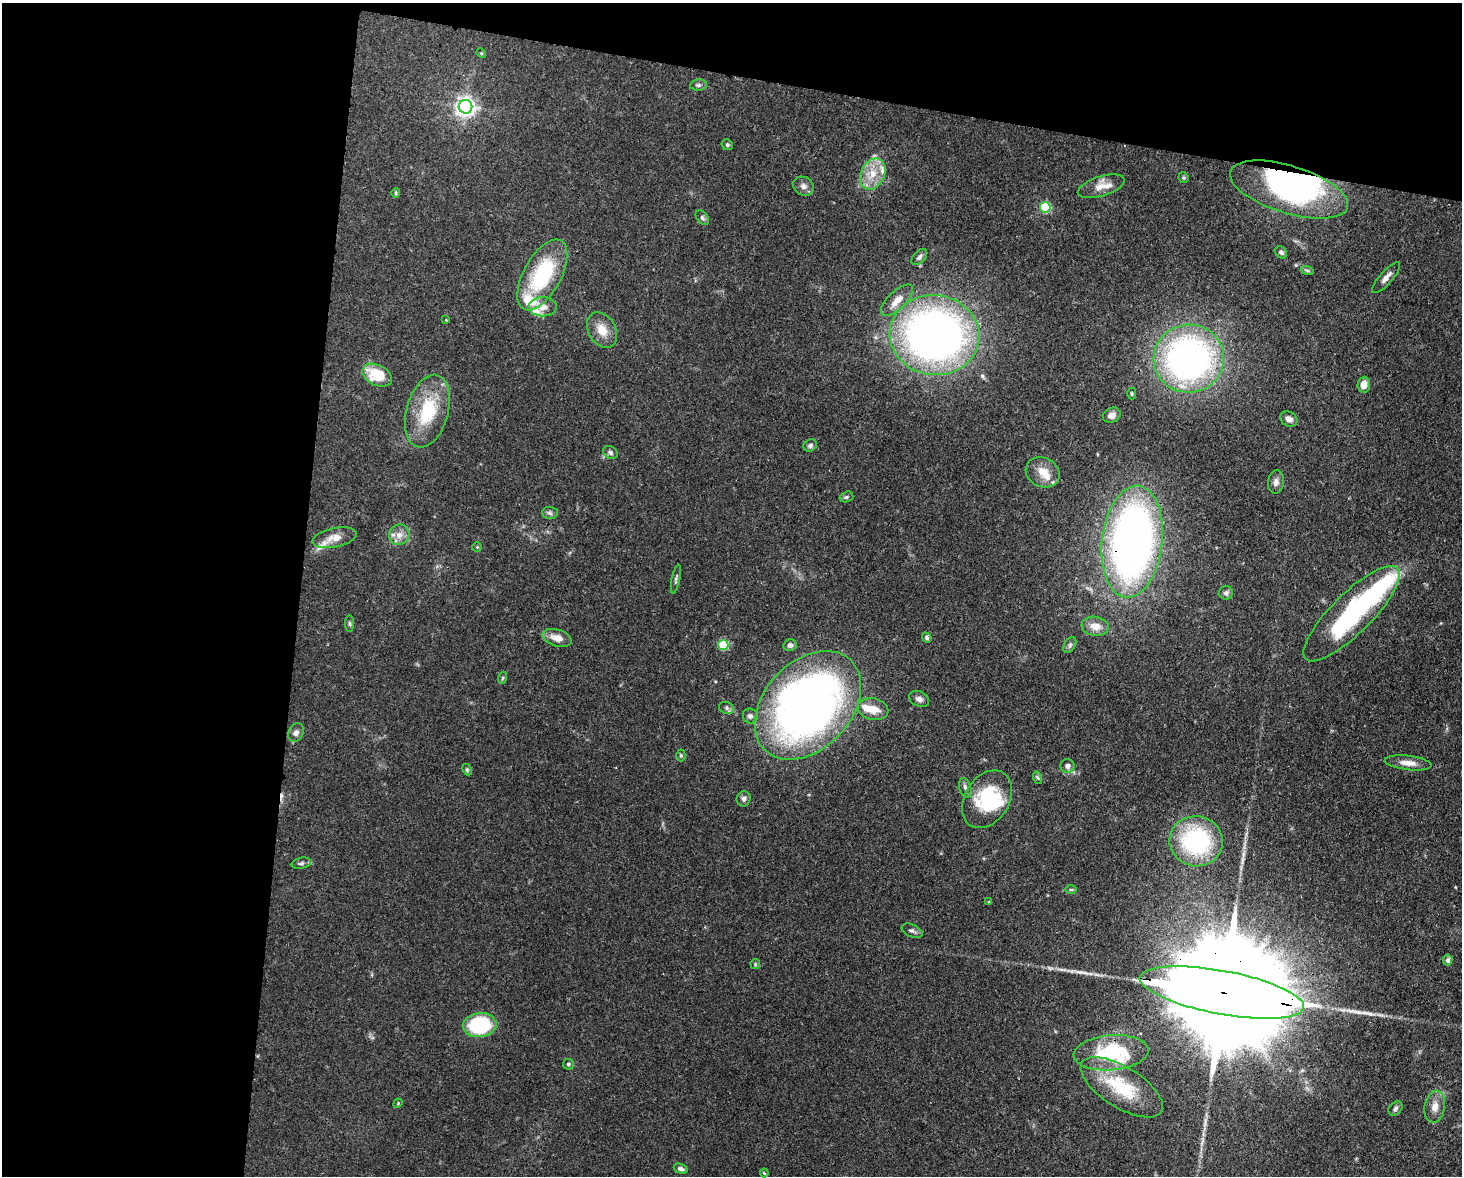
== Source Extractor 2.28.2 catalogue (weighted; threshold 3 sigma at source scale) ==
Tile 1 of 3 x 4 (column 1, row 1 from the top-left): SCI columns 301-1760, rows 3595-4768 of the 4864 x 4844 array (HDU 1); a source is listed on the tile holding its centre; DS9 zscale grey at full resolution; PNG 1464 x 1178 px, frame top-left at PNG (2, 3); each listed source drawn as its Kron ellipse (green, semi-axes under 4 px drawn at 4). Shown black and unused: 27% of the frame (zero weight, under 3 of 4 exposures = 9% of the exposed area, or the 3 px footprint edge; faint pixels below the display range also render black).
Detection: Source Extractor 2.28.2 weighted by HDU 2 'WHT'; one run over the whole footprint, this tile lists its part. Background 0.12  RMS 0.005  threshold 0.0225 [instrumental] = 3 sigma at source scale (4.5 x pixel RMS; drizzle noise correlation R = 1.50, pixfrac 1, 0.05/0.05 arcsec/px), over >= 5 px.
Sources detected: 95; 2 inside a brighter object's white glare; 1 cosmic-ray / hot-pixel residue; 1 long thin detection or spike segment (spike, bleed or trail) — neither listed nor drawn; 10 inside a brighter listed object's ellipse — not listed separately; the other 81 listed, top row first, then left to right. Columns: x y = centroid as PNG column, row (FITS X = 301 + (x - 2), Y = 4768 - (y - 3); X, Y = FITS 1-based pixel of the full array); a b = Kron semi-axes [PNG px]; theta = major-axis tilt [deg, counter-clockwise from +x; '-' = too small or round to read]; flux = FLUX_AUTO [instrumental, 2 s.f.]
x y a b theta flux
481 53 5 4 - 0.5
698 85 8 5 8 1.3
465 107 7 7 - 270
727 145 6 5 - 0.86
873 174 16 11 64 9.1
1183 178 5 5 - 0.7
803 186 11 9 -32 2.4
1101 186 24 10 17 6.3
1289 189 61 24 -17 100
396 193 4 4 - 0.66
1045 207 5 5 - 40
702 218 8 5 -51 1.1
1281 252 7 5 -43 1.4
919 257 9 5 46 1.6
1307 270 6 4 -19 0.77
542 275 39 18 61 42
1386 278 20 6 49 3.2
897 300 20 9 44 6.1
543 307 14 9 0 5.2
446 320 3 3 - 0.36
602 330 19 13 -59 7.9
934 335 45 40 -9 320
1189 358 35 34 - 210
377 375 15 10 -26 18
1364 385 8 6 86 4.3
1132 393 6 4 -90 0.68
427 411 37 21 74 28
1112 415 9 7 28 2.9
1289 419 9 7 -31 2.7
810 445 7 6 - 1.3
610 452 8 6 -34 1.3
1043 472 17 14 -26 7.7
1276 482 12 8 83 2.3
846 497 7 5 16 0.97
550 513 8 6 -2 1.2
399 535 10 9 - 3.8
335 538 22 9 11 5.9
1132 541 56 30 83 330
477 547 5 4 - 0.53
676 579 14 4 78 1.2
1226 593 7 6 - 1.4
1352 614 65 20 45 78
350 624 8 4 -89 0.85
1095 626 13 9 -9 5.7
557 638 15 8 -17 5.1
927 638 5 4 - 0.97
723 645 5 5 - 31
790 645 7 6 - 1.7
1070 645 9 5 60 1.3
502 678 6 4 70 0.66
919 699 11 7 -26 2.2
808 705 62 43 47 350
726 708 7 6 - 1.2
873 709 15 10 -13 7
750 716 7 7 - 1.6
296 733 9 7 64 2
681 755 6 4 -87 0.78
1408 763 23 7 -7 4.7
1067 766 7 7 - 2.5
467 769 6 4 -64 0.77
1038 778 6 4 -70 0.8
965 788 10 6 -74 1.8
744 799 7 7 - 1.7
987 799 31 22 57 32
1196 841 26 25 - 64
301 863 10 5 12 1.4
1071 890 6 4 1 0.72
989 902 4 4 - 0.52
912 931 11 6 -25 1.6
1448 960 5 4 - 1.7
755 964 5 4 - 0.6
1222 992 83 22 -10 31000
480 1025 16 12 5 41
1111 1053 37 17 4 33
568 1064 5 5 - 0.92
1122 1087 47 20 -32 30
398 1103 5 4 - 0.48
1435 1107 16 10 80 4.9
1395 1109 8 6 46 1.4
681 1169 7 5 -19 1.8
764 1173 4 3 - 0.68
Overlapping masked pixels (flux is a lower limit): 4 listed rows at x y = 1289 189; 934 335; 1132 541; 1222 992